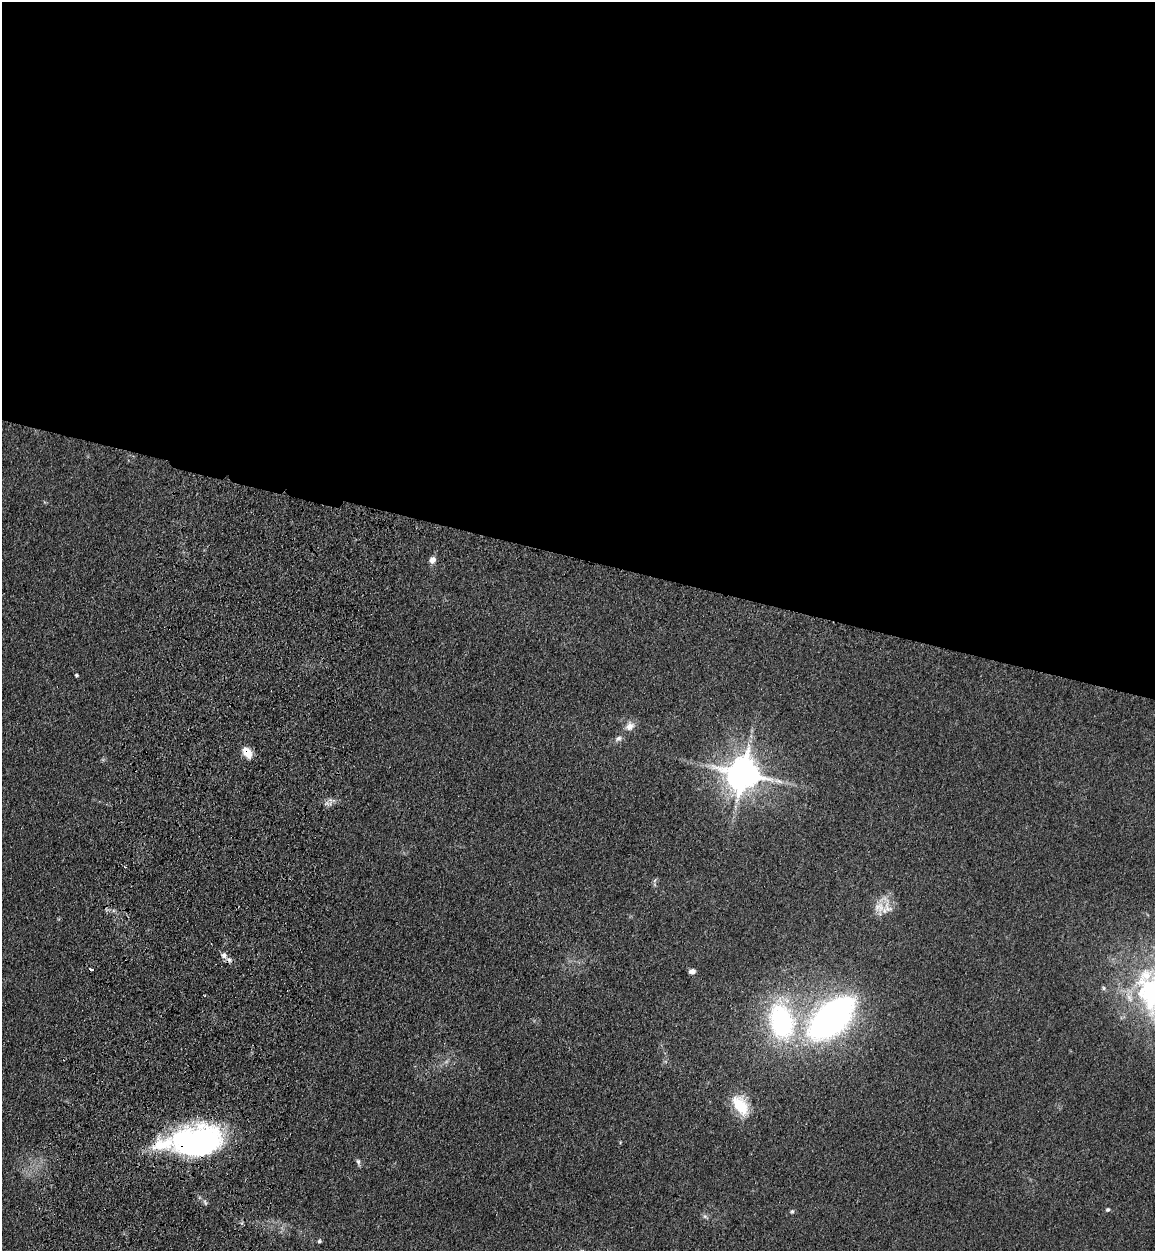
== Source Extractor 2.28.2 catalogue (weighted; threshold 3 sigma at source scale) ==
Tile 3 of 4 x 4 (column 3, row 1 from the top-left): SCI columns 2665-3817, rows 3782-5030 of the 5209 x 5064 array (HDU 1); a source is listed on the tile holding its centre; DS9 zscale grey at full resolution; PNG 1157 x 1253 px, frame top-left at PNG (2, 2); no overlay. Shown black and unused: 45% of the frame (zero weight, under 3 of 4 exposures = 6% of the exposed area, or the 3 px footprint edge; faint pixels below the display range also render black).
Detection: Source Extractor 2.28.2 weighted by HDU 2 'WHT'; one run over the whole footprint, this tile lists its part. Background 0.135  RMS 0.0077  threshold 0.0348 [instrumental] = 3 sigma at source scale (4.5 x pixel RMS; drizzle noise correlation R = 1.50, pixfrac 1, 0.05/0.05 arcsec/px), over >= 5 px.
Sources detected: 23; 2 cosmic-ray / hot-pixel residue — not listed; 2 inside a brighter listed object's ellipse — not listed separately; the other 19 listed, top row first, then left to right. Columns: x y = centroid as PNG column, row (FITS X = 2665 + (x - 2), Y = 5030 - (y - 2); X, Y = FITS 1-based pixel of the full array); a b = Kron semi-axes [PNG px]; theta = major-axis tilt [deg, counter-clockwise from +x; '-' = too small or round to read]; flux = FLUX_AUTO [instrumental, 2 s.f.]
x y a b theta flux
432 560 8 7 - 4.2
76 675 4 4 - 1.1
630 726 13 11 50 6.2
618 739 10 7 24 2.9
247 752 13 8 -58 11
743 774 10 9 - 1900
879 907 15 15 - 11
224 955 7 7 - 3.4
692 971 7 5 4 3.2
1104 988 6 5 - 1.3
832 1018 48 25 43 270
782 1022 52 33 -75 110
740 1106 25 14 -57 26
197 1141 57 32 7 180
358 1162 10 5 -77 1.9
1108 1210 5 5 - 1.2
792 1211 6 4 68 1.2
705 1216 6 6 - 1.8
319 1241 5 5 - 1.3
Overlapping masked pixels (flux is a lower limit): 2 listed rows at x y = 247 752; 197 1141